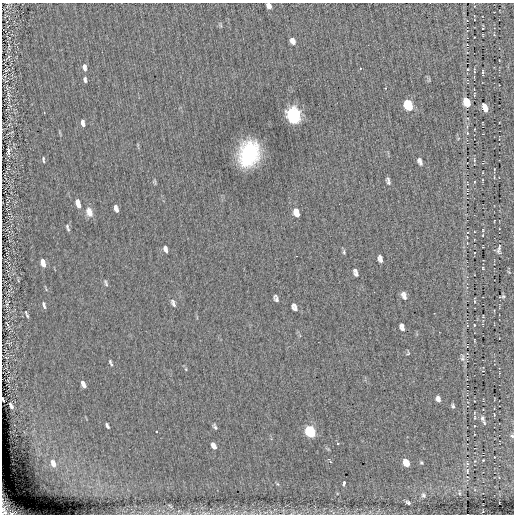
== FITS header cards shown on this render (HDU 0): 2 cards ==
NAXIS1  =                  512
NAXIS2  =                  512

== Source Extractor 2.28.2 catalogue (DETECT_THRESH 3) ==
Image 512 x 512 px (HDU 0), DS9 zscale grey, 1 PNG px = 1 image px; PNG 516 x 516 px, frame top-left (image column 1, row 512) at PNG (2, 3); no overlay
Background -0.00469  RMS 4.4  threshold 13.3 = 3 sigma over >= 5 px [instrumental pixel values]
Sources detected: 93; all 93 listed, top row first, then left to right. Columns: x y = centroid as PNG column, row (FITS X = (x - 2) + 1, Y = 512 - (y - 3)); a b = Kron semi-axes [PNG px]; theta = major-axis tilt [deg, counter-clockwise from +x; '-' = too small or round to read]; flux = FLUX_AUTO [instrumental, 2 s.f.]
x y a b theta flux
269 6 6 4 -64 1400
220 25 6 4 -70 390
494 35 5 3 - 270
293 41 7 5 -62 1400
9 46 13 3 89 700
84 67 8 5 -84 1500
360 68 3 2 - 220
6 70 9 3 30 400
474 70 5 2 - 320
483 73 6 2 -90 370
85 79 7 4 -86 670
8 94 8 5 -85 700
467 102 8 5 -66 5400
408 105 8 6 -69 17000
485 108 8 4 -69 3500
293 115 9 6 -71 100000
83 123 7 4 -81 1300
467 133 4 4 - 310
8 151 7 4 84 840
249 154 18 14 74 29000
43 159 6 3 -85 470
474 160 6 3 -74 400
420 161 8 4 -68 990
388 179 5 4 - 480
155 182 8 3 -72 330
389 183 5 4 - 400
467 184 5 3 - 310
78 203 8 4 -74 3600
115 207 4 4 - 600
116 210 5 4 - 770
89 212 11 7 -74 2300
296 212 9 6 -73 2400
494 221 3 2 - 170
67 228 8 3 -74 590
483 230 5 3 - 260
467 237 4 2 - 180
165 249 8 4 -76 910
499 249 13 5 82 960
344 252 6 4 -84 400
380 259 7 4 -74 1100
43 263 7 4 -72 3400
483 268 4 3 - 240
509 272 5 4 - 310
356 273 7 4 -73 960
106 283 9 3 -68 480
404 295 9 5 -69 1300
503 296 6 4 28 500
276 298 7 4 -70 830
173 303 10 5 -67 900
7 304 8 3 71 470
44 305 7 3 -75 730
294 307 7 4 -65 1300
27 316 7 4 -65 530
7 324 8 2 -60 280
474 325 3 2 - 250
402 327 7 4 -73 1200
474 340 3 2 - 160
408 353 6 3 78 300
6 357 4 2 - 200
462 358 12 6 89 1100
110 363 7 2 -65 520
499 373 3 2 - 170
83 384 7 4 -64 1900
438 399 6 4 -71 1000
3 400 5 2 - 370
11 406 7 3 -65 1000
453 406 5 4 - 510
482 418 9 6 -67 870
107 426 6 3 -62 700
215 427 7 4 -63 630
156 431 3 2 - 300
310 432 7 6 - 29000
512 436 5 4 - 430
337 443 3 3 - 370
214 446 7 4 -61 1900
483 460 3 2 - 240
330 461 6 3 -53 1200
421 462 5 4 - 320
53 463 11 7 -65 3400
406 463 6 5 - 5200
467 470 8 5 -85 740
344 483 4 3 - 1300
278 484 6 4 -87 400
459 493 5 3 - 310
424 495 5 5 - 580
408 502 5 3 - 600
2 503 7 7 - 1200
170 506 9 4 -36 600
3 509 10 4 37 1300
483 511 2 2 - 150
4 513 6 3 24 900
12 513 11 7 -6 1600
205 513 14 4 -5 940
At the frame edge (FLAGS 8, measured only in part): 7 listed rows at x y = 269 6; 3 400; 512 436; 2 503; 3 509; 12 513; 205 513